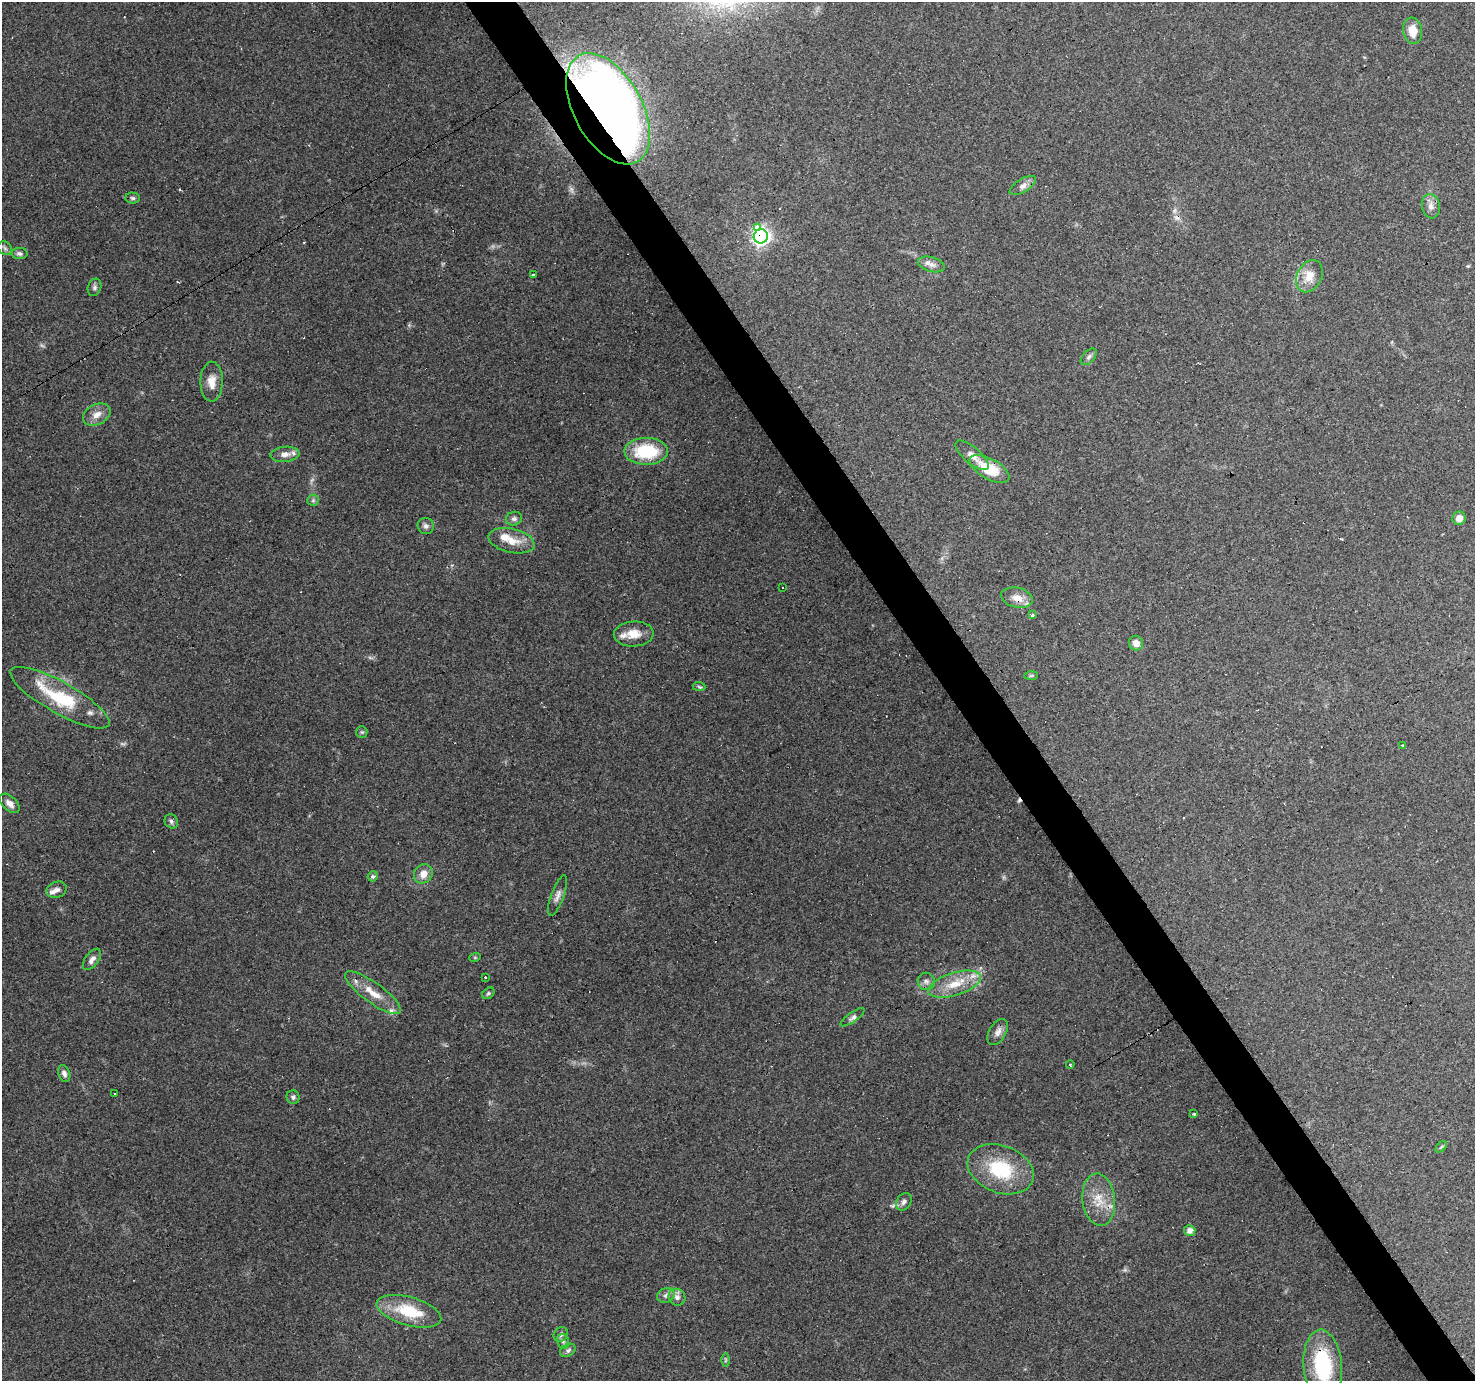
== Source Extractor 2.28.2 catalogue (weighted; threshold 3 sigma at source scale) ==
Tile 6 of 4 x 4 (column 2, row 2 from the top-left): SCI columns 1474-2946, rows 2934-4312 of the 5891 x 5804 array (HDU 1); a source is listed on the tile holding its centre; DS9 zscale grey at full resolution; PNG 1477 x 1383 px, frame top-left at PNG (2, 2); each listed source drawn as its Kron ellipse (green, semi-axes under 4 px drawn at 4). Shown black and unused: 4% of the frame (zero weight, under 3 of 4 exposures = <1% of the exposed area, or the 3 px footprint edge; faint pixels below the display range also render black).
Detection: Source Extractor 2.28.2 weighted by HDU 2 'WHT'; one run over the whole footprint, this tile lists its part. Background 0.219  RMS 0.0078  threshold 0.0352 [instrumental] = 3 sigma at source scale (4.5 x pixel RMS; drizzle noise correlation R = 1.50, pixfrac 1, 0.0396/0.0396 arcsec/px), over >= 5 px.
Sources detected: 81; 1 too faint to see at this stretch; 6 cosmic-ray / hot-pixel residue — neither listed nor drawn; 6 inside a brighter listed object's ellipse — not listed separately; the other 68 listed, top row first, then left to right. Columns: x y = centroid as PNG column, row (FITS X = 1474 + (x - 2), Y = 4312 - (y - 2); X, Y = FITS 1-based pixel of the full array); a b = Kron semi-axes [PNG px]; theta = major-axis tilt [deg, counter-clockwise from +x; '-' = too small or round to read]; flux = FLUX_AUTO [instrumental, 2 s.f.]
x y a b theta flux
1413 31 13 9 -82 11
608 109 60 34 -61 1000
1023 185 15 6 32 4.5
133 198 7 5 -3 1.6
1431 206 12 9 -79 5
757 227 3 3 - 20
761 236 7 7 - 320
5 248 8 6 -45 2.1
20 254 8 5 -3 2.2
931 264 14 7 -15 4.5
533 275 4 3 - 4.4
1309 276 17 12 63 11
94 287 9 6 71 2.3
1089 357 10 6 46 2.3
212 382 20 11 89 9.4
97 415 14 10 26 7.2
646 451 21 13 0 42
285 454 14 7 6 6.2
972 455 20 8 -41 7
989 469 22 10 -29 27
313 500 6 5 - 1.5
1459 518 7 6 - 6.1
514 519 8 6 13 2.6
426 526 8 8 - 2.7
512 541 23 12 -13 13
783 588 3 2 - 0.58
1017 598 16 9 -12 8.4
1033 615 3 3 - 2.4
634 634 20 12 3 12
1136 643 7 7 - 5.9
1031 676 7 4 1 1.2
699 687 6 4 -5 1.1
60 698 56 15 -29 49
362 732 6 5 - 1.3
1402 746 3 2 - 1.3
10 803 12 7 -43 4.6
171 821 7 6 - 2.2
423 874 10 9 - 7.4
373 876 5 5 - 1.8
57 890 10 7 21 3.2
558 896 21 6 70 4.3
475 957 6 3 19 0.82
92 959 12 6 53 3.9
485 977 3 3 - 1.8
926 981 9 8 - 3.1
954 984 27 11 17 18
373 993 33 10 -36 15
488 993 7 5 39 1.4
853 1017 14 4 35 2.5
998 1032 14 8 60 4.6
1070 1064 4 3 - 1.3
64 1074 9 5 -69 2.8
114 1093 2 2 - 0.57
293 1097 7 6 - 2
1194 1114 3 3 - 1.3
1441 1147 7 4 45 1.1
1001 1169 34 23 -21 47
1099 1200 26 16 -83 18
904 1202 9 7 57 3
1190 1231 5 5 - 4.4
666 1295 9 7 25 2.9
677 1297 9 8 - 3.8
409 1311 33 14 -15 34
561 1334 8 6 51 2.6
563 1341 7 5 -75 1.9
568 1350 8 6 30 2.2
725 1360 6 4 89 1.1
1323 1365 36 19 -85 71
Overlapping masked pixels (flux is a lower limit): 7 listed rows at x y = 608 109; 761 236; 989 469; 1017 598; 60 698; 1099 1200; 1323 1365
Isophote crosses this tile's border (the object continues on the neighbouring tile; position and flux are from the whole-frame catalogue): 1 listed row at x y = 1323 1365